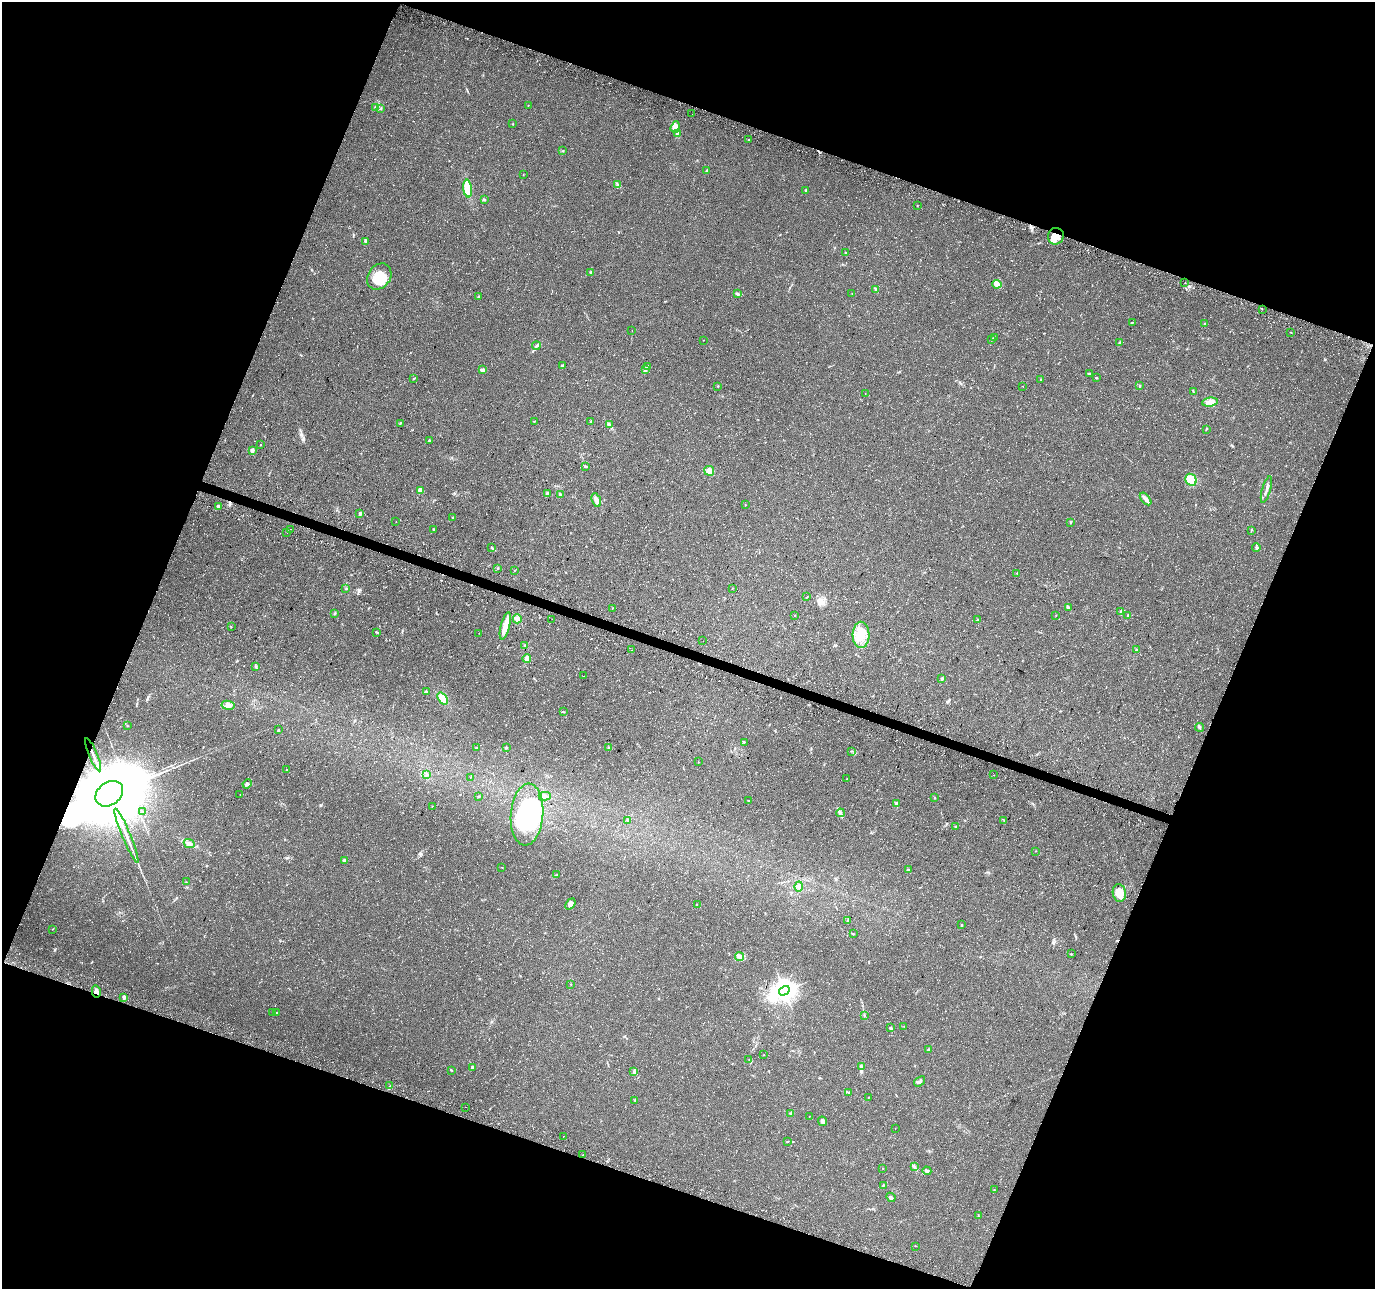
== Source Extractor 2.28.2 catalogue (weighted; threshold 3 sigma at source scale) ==
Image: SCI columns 34-5524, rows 332-5479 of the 5548 x 5749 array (HDU 1 of 3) = the unmasked area's bounding box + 8 px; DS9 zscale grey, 4 x 4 block average (1 PNG px = mean of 4 x 4 image px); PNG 1377 x 1291 px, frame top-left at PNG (2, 2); each listed source drawn as its Kron ellipse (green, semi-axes under 4 px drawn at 4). Shown black and unused: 41% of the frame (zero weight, under 3 of 4 exposures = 4% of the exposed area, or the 3 px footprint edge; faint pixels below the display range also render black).
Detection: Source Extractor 2.28.2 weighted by HDU 2 'WHT'. Background 0.0805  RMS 0.0079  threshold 0.0355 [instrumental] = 3 sigma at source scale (4.5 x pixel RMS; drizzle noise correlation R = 1.50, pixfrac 1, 0.0396/0.0396 arcsec/px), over >= 5 px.
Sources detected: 217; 9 inside a brighter object's white glare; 4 cosmic-ray / hot-pixel residue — neither listed nor drawn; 2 coinciding with a brighter row at this scale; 4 inside a brighter listed object's ellipse — not listed separately; the other 198 listed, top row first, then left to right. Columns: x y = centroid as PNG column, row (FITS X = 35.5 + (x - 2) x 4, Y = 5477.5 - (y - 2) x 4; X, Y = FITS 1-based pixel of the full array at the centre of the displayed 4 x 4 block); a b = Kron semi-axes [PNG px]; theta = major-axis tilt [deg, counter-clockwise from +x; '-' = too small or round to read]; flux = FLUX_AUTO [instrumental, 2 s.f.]
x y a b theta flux
528 105 2 2 - 1.9
375 107 3 2 - 3.6
381 109 2 2 - 2.5
692 114 2 2 - 0.91
513 124 2 2 - 3
675 127 6 4 71 35
677 133 3 2 - 5.4
749 140 2 2 - 4.9
563 151 2 2 - 2.4
707 170 3 2 - 3
523 174 2 2 - 0.98
618 185 4 2 - 4.6
468 189 9 4 -84 100
806 191 3 2 - 4.5
484 200 3 2 - 3.6
917 206 2 2 - 1.9
1056 236 8 8 - 57
365 241 4 3 - 7
846 253 2 2 - 3.3
591 272 4 2 - 5.9
379 277 14 11 54 110
1185 283 2 2 - 0.89
997 284 4 4 - 19
876 289 4 2 - 4.8
852 293 2 2 - 0.86
737 294 3 3 - 5.9
478 297 3 2 - 3.5
1262 309 2 2 - 1.3
1132 322 2 2 - 3.2
1204 324 2 2 - 1.8
632 330 2 2 - 1.1
1291 332 2 2 - 1.8
995 337 2 2 - 1.6
992 339 2 2 - 2.5
703 340 2 2 - 1.4
1120 343 2 2 - 2
536 346 4 2 - 7.9
562 366 3 2 - 5.9
647 366 3 2 - 5.5
482 370 4 4 - 9.4
645 370 2 2 - 4.1
1089 373 4 2 - 3.8
414 378 4 2 - 3.3
1096 378 2 2 - 4.6
1040 380 2 2 - 1.7
718 386 2 2 - 3.3
1023 386 2 2 - 1
1140 386 3 2 - 5
1193 391 4 2 - 3.9
865 394 2 2 - 1.2
1210 402 8 4 7 36
534 421 2 2 - 1.9
591 421 3 2 - 4
400 423 2 2 - 1.8
610 425 3 3 - 6.8
1206 429 2 2 - 2.9
429 440 3 2 - 4.3
260 445 2 2 - 2.7
252 450 4 3 - 13
586 466 3 2 - 5.9
709 471 5 5 - 19
1191 480 6 5 - 30
420 490 2 2 - 49
1266 490 14 2 74 22
547 493 3 3 - 5.8
560 495 3 2 - 7.9
1145 499 7 3 -50 20
596 500 7 3 -71 22
745 505 2 2 - 1.5
218 506 2 2 - 21
360 514 4 2 - 7.6
452 518 2 2 - 3.4
396 521 2 2 - 0.82
1070 523 2 2 - 2.3
290 529 2 2 - 1.1
433 529 2 2 - 6.5
1251 530 3 2 - 2.5
287 532 2 2 - 1.8
1256 547 4 3 - 7.5
492 548 3 2 - 4
497 568 2 2 - 4.6
515 570 2 2 - 2.4
1017 573 2 2 - 4.6
732 588 2 2 - 2.2
346 589 2 2 - 3.3
807 597 2 2 - 1.9
1068 607 3 2 - 5.7
612 608 2 2 - 3.3
1120 611 2 2 - 2.9
335 613 3 2 - 3.4
795 615 2 2 - 1.8
1056 615 2 2 - 1.3
1128 616 3 2 - 4
517 619 4 4 - 18
552 619 2 2 - 0.86
978 620 3 2 - 7.1
505 626 14 4 76 39
231 627 2 2 - 3.3
377 632 2 2 - 2.4
479 633 2 2 - 1.5
861 635 13 8 -89 79
703 641 2 2 - 1
524 645 2 2 - 2.2
631 650 2 2 - 0.86
1137 650 3 2 - 4
527 658 4 3 - 17
255 666 3 2 - 4.4
583 676 2 2 - 0.68
942 679 3 2 - 7.2
426 691 4 2 - 5.5
443 698 7 4 -53 73
228 705 7 4 -10 22
564 712 2 2 - 3.3
127 725 2 2 - 1.4
1199 727 4 2 - 6.9
278 730 3 2 - 3.3
744 742 2 2 - 1.5
476 748 3 2 - 3.6
506 748 3 2 - 4.1
609 748 2 2 - 5
851 751 2 2 - 0.97
93 755 18 2 -68 26
698 762 2 2 - 1.7
287 770 2 2 - 2.8
426 775 3 2 - 5.5
994 775 2 2 - 1.6
471 777 2 2 - 1.7
847 779 2 2 - 2.4
247 784 5 3 - 7.4
109 794 15 11 37 47000
240 794 2 2 - 1
478 796 2 2 - 2.7
545 796 6 3 -1 10
935 798 2 2 - 2.1
748 801 2 2 - 2
896 803 2 2 - 8.1
432 806 2 2 - 1.8
143 812 2 2 - 4
840 813 4 2 - 8.4
527 815 31 16 85 360
628 820 2 2 - 15
1004 820 2 2 - 2.4
955 827 2 2 - 12
126 836 29 2 -68 39
189 843 5 3 - 22
1035 851 2 2 - 0.91
345 861 3 3 - 7.6
502 867 2 2 - 1.4
908 870 2 2 - 11
556 875 3 2 - 2.7
186 882 2 2 - 1.4
799 886 5 2 - 5.4
1119 893 9 6 -81 73
570 904 6 3 50 23
697 904 2 2 - 1.7
848 920 2 2 - 3.5
961 925 2 2 - 5
52 929 2 2 - 1.4
853 934 2 2 - 1.3
1071 954 2 2 - 5.2
740 957 4 3 - 13
571 984 2 2 - 1.6
784 991 6 3 33 2700
96 992 6 3 -78 19
124 997 4 3 - 11
273 1012 2 2 - 1.3
277 1013 2 2 - 4.2
865 1015 2 2 - 2.2
904 1026 2 2 - 1.1
890 1028 3 2 - 3.2
929 1050 2 2 - 5
764 1054 2 2 - 0.9
749 1059 2 2 - 1
472 1067 3 2 - 6.3
861 1067 4 2 - 5.8
452 1070 3 2 - 2.6
634 1071 4 2 - 4
919 1081 6 3 37 13
390 1086 2 2 - 1.9
848 1092 2 2 - 2.3
868 1097 2 2 - 1.7
635 1100 3 2 - 2.2
465 1107 2 2 - 1.4
791 1113 2 2 - 1.7
809 1116 2 2 - 1.3
822 1121 5 3 - 15
895 1128 2 2 - 1
563 1136 2 2 - 0.89
788 1142 2 2 - 1.6
583 1154 2 2 - 1.3
914 1167 4 3 - 7
883 1168 2 2 - 1.3
927 1171 4 3 - 10
883 1185 3 2 - 2.4
994 1190 2 2 - 2.2
891 1197 5 3 - 8.4
978 1216 3 2 - 2.5
915 1246 3 2 - 2.1
Overlapping masked pixels (flux is a lower limit): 4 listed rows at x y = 1056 236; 93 755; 109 794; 96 992
Diffuse or blended objects may show on this block-average render without a row.